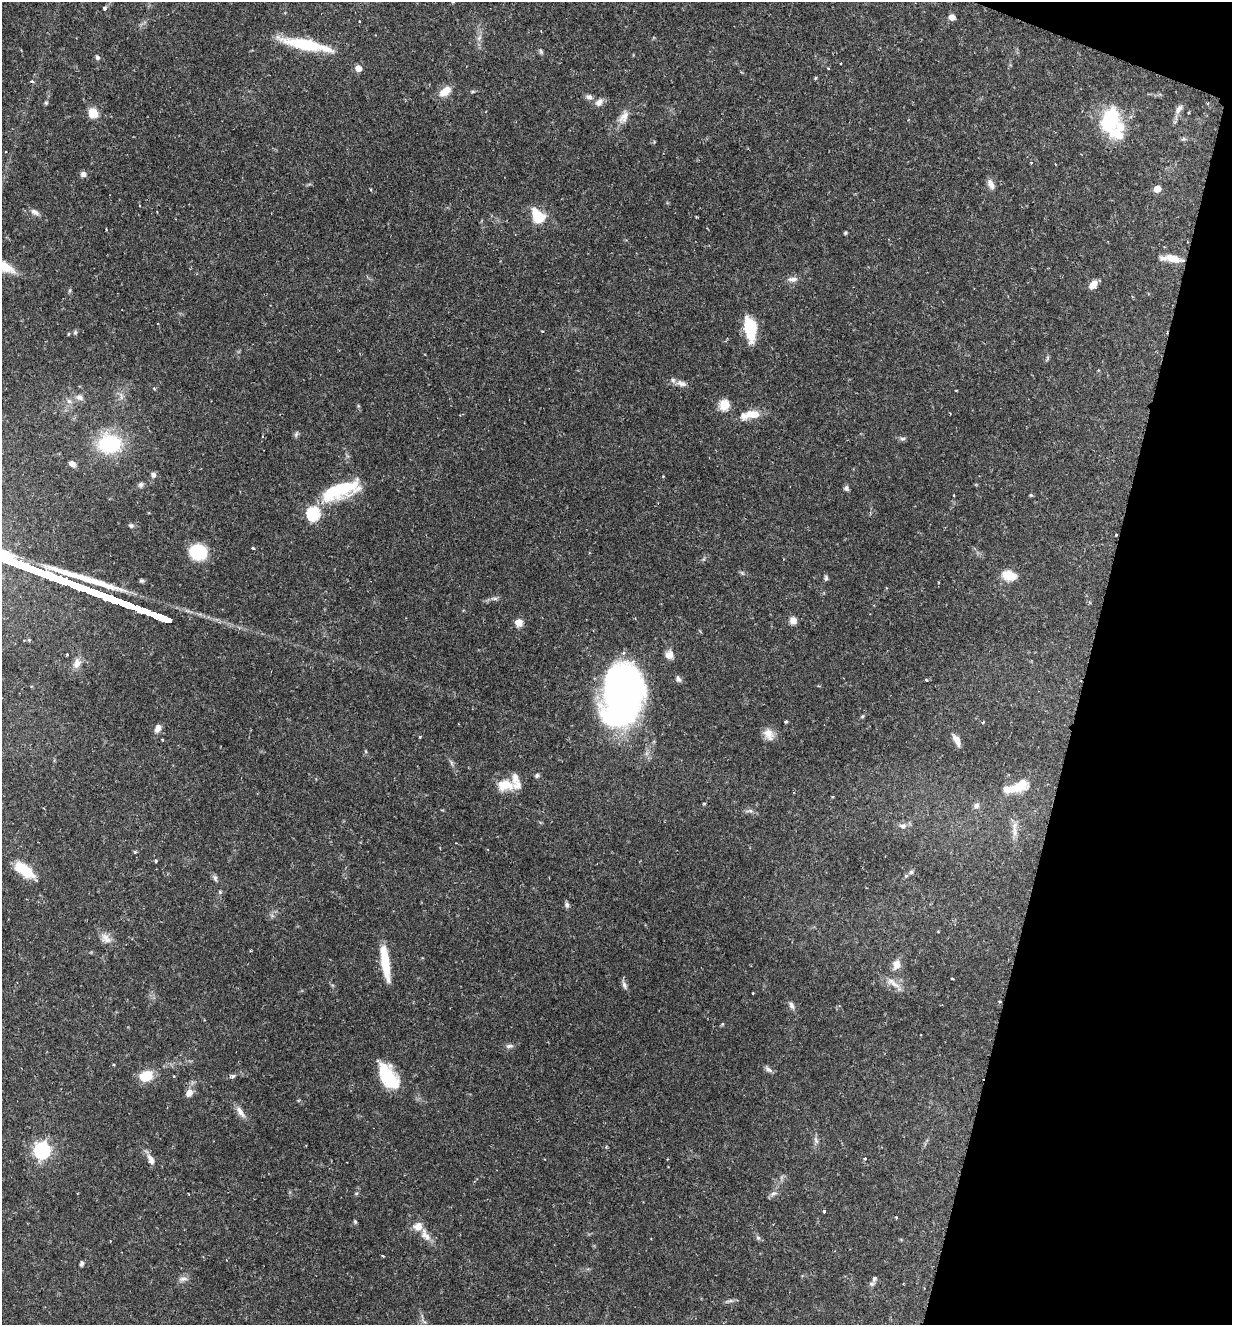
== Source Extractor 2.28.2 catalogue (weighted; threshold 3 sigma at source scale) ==
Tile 8 of 4 x 4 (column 4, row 2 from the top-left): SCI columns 3826-5055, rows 2654-3976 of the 5318 x 5303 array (HDU 1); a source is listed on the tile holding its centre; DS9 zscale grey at full resolution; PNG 1234 x 1327 px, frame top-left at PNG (2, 2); no overlay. Shown black and unused: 13% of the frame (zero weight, under 2 of 3 exposures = <1% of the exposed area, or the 3 px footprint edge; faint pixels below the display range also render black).
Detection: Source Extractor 2.28.2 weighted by HDU 2 'WHT'; one run over the whole footprint, this tile lists its part. Background 0.157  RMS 0.0037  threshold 0.0167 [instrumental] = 3 sigma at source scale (4.5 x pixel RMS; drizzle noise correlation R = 1.50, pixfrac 1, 0.05/0.05 arcsec/px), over >= 5 px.
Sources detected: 136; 1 inside a brighter object's white glare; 1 cosmic-ray / hot-pixel residue — not listed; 5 inside a brighter listed object's ellipse — not listed separately; the other 129 listed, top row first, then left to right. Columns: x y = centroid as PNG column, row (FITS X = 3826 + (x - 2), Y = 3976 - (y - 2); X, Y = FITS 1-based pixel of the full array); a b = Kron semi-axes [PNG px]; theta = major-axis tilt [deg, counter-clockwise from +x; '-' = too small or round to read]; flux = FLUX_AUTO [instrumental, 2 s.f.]
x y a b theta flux
104 8 4 4 - 0.93
952 17 5 5 - 3.3
479 38 9 4 54 1.1
306 44 65 12 -12 18
541 51 8 5 -63 0.72
97 57 6 5 - 0.99
841 63 2 2 - 0.29
358 68 5 5 - 4.3
828 68 4 2 - 0.29
741 72 4 4 - 0.33
815 78 4 3 - 0.4
445 91 15 8 39 4.7
589 97 10 7 -16 1.4
599 102 11 8 42 2.1
46 103 6 5 - 0.59
1179 109 16 6 58 1.9
93 113 11 10 - 5.1
624 117 20 11 64 3.7
1110 120 33 21 78 24
1031 163 4 3 - 0.37
1055 164 3 2 - 0.21
83 174 7 6 - 1.4
991 184 13 7 -66 2.3
1157 188 5 5 - 5.7
140 206 4 3 - 0.36
35 212 11 6 -30 1.6
538 216 14 10 -52 12
106 229 3 2 - 0.3
845 233 4 3 - 0.46
1173 258 19 8 -17 5.3
792 279 15 7 1 1.9
1093 285 10 7 48 3
750 329 23 10 -82 16
75 332 6 5 - 0.61
68 334 5 3 - 0.3
1047 358 7 4 72 0.57
681 383 17 8 -14 2.3
154 388 5 3 - 0.4
121 396 13 5 -71 1.6
79 397 11 8 -27 1.7
69 401 6 6 - 1.1
724 405 6 5 - 19
358 406 5 4 - 0.37
750 415 25 9 10 6.8
296 434 9 5 69 0.75
902 439 8 6 1 0.9
110 444 23 18 3 28
72 463 7 5 -30 2
153 475 8 7 - 1.1
663 476 4 2 - 0.27
141 484 7 6 - 0.92
846 488 6 6 - 1
340 490 45 16 20 24
1031 495 6 3 17 0.41
313 513 6 6 - 51
131 525 7 6 - 0.79
1116 535 3 3 - 0.44
253 548 3 3 - 0.52
198 552 13 12 - 21
742 573 7 4 -45 0.59
1009 575 12 8 -13 9.2
826 578 8 5 90 0.72
494 598 11 4 -5 0.99
793 620 8 8 - 2.2
519 623 8 8 - 3.1
29 640 4 4 - 0.37
669 655 11 10 - 2.5
77 663 15 9 69 2.9
678 679 8 6 -61 1.2
926 680 4 3 - 0.37
622 697 59 36 81 170
862 716 5 4 - 0.48
786 722 3 3 - 0.81
158 728 10 7 62 2.2
769 734 17 12 -63 3.7
420 736 4 3 - 0.33
162 739 3 3 - 0.35
957 740 14 6 -61 2.5
537 775 6 5 - 0.8
505 785 25 14 3 7.1
1018 787 27 11 23 8.4
704 803 5 3 - 0.34
976 806 8 7 - 1.3
750 811 12 5 -1 1.2
903 826 10 7 5 1.8
1014 830 9 6 76 1.9
135 852 4 4 - 0.49
156 861 4 4 - 0.43
24 870 25 11 -35 12
911 872 6 6 - 0.67
906 876 6 5 - 0.61
215 878 8 5 -82 0.93
220 892 5 5 - 0.51
567 905 7 6 - 1.1
106 938 18 10 -39 3.2
385 962 36 8 -82 12
896 964 11 10 - 3.2
952 978 3 2 - 0.37
893 983 25 8 -33 3.7
624 985 14 6 -71 1.3
753 993 4 2 - 0.24
1000 1001 3 3 - 0.44
792 1005 11 6 -64 1.4
722 1024 6 3 71 0.37
509 1046 11 5 5 1.2
768 1069 11 6 -35 1.3
145 1076 16 11 14 7.9
174 1076 3 3 - 0.39
232 1076 8 5 9 0.85
389 1078 23 16 -62 16
189 1093 9 7 47 2.6
240 1112 19 7 -56 2.6
816 1140 11 5 -71 1.2
42 1150 7 7 - 110
865 1158 4 4 - 0.58
151 1159 14 7 -65 2.5
356 1193 5 3 - 0.43
773 1194 10 6 28 1.3
824 1211 3 3 - 0.6
896 1217 3 3 - 0.45
355 1222 6 4 -64 0.54
418 1226 11 10 - 3.7
426 1236 17 9 -34 3.5
758 1238 6 5 - 0.71
383 1256 3 3 - 0.38
81 1264 6 4 76 0.98
183 1279 13 7 11 1.6
874 1279 10 7 64 1.2
729 1301 14 4 11 0.99
Overlapping masked pixels (flux is a lower limit): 1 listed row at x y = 1116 535
Unlisted compact peaks at least as high as the median listed source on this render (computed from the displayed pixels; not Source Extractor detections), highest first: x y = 141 581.